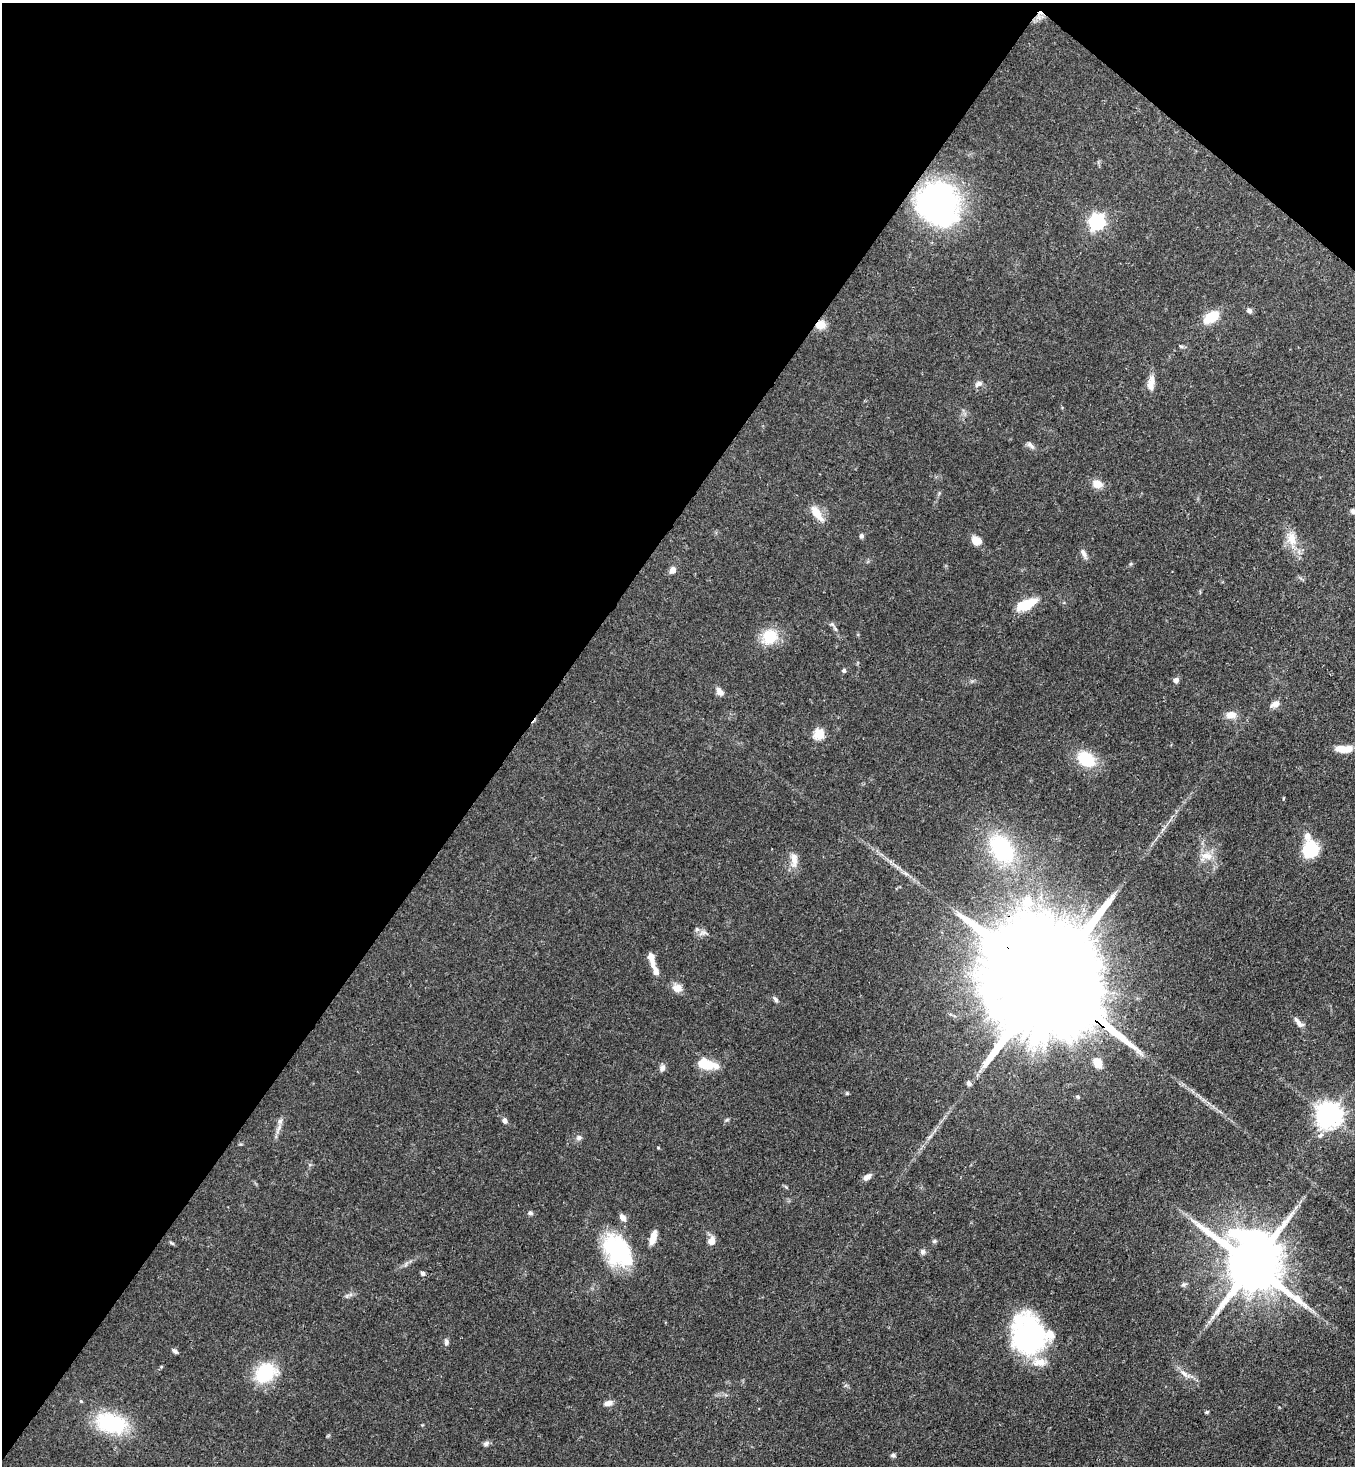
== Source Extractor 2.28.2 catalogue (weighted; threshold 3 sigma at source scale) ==
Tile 2 of 4 x 4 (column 2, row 1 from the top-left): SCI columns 1580-2932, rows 4454-5917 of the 6001 x 5979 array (HDU 1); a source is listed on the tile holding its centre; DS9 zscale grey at full resolution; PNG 1357 x 1468 px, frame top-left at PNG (2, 3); no overlay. Shown black and unused: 41% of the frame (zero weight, under 3 of 4 exposures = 7% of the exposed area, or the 3 px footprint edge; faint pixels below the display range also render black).
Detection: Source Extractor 2.28.2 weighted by HDU 2 'WHT'; one run over the whole footprint, this tile lists its part. Background 0.0827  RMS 0.0039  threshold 0.0174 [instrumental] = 3 sigma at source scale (4.5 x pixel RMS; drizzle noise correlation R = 1.50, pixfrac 1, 0.05/0.05 arcsec/px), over >= 5 px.
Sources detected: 77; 3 inside a brighter listed object's ellipse — not listed separately; the other 74 listed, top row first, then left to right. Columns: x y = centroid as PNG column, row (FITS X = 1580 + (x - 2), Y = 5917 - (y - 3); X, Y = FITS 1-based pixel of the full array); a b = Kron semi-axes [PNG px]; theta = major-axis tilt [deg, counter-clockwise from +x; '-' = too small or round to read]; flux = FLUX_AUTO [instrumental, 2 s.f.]
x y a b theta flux
1039 17 10 7 -48 2.1
938 203 43 39 -56 94
1097 222 7 6 - 110
1249 310 6 5 - 1.3
1211 317 19 11 36 8.8
821 325 13 10 16 4
1151 383 20 8 84 3.9
978 384 11 7 29 1.6
1031 445 13 5 -42 1.4
1097 484 13 10 -17 3.5
1353 511 7 6 - 1
817 513 20 8 -55 6
861 536 6 5 - 0.85
1292 538 19 12 -79 6
976 541 10 8 -22 4.6
1084 553 16 5 -65 1.5
673 570 8 6 58 2.1
1026 605 20 9 24 12
835 629 8 5 -54 1
769 637 23 20 38 9.9
844 670 5 4 - 0.87
1176 680 6 5 - 1.6
720 691 12 8 -43 2
1275 704 11 7 24 2.4
1231 715 14 9 3 3.3
819 734 5 5 - 28
1343 749 21 8 -1 6.2
1086 759 16 12 -32 18
1307 836 12 9 -80 2.7
1002 849 38 25 -53 35
1310 850 13 11 77 23
1207 856 19 10 -9 4.4
794 860 22 9 -89 3.9
697 929 7 5 -43 0.83
702 933 12 4 24 1.3
651 956 8 6 -75 2.9
656 971 12 6 -75 2.5
1049 982 76 23 -40 26000
677 988 13 10 -35 3.2
776 1000 9 5 -59 0.96
1299 1024 14 7 -39 2.1
1097 1062 12 9 -62 4.7
706 1064 22 10 -16 10
662 1068 9 7 61 1.5
969 1083 7 6 - 1.3
847 1093 5 4 - 0.44
1328 1115 8 8 - 410
505 1120 7 6 - 1.3
280 1121 7 7 - 1.2
1320 1135 10 7 40 1.6
579 1138 8 7 - 1.3
867 1177 11 6 36 1.9
786 1187 6 4 -46 0.48
530 1213 7 5 -8 0.87
623 1218 8 6 -52 2.4
653 1237 17 7 73 3.7
712 1241 10 8 74 3
934 1241 6 5 - 0.74
617 1250 40 26 -54 36
923 1252 7 6 - 1.2
1252 1265 19 16 -52 3000
423 1273 6 5 - 1.1
1184 1284 8 6 12 0.89
1028 1335 41 31 -78 64
446 1342 8 6 -90 1
175 1351 8 4 -34 1
265 1373 25 19 32 19
1184 1374 18 6 -35 2.8
81 1401 5 4 - 0.45
608 1403 11 7 15 2.2
1207 1412 5 3 - 0.59
111 1423 34 21 -15 30
486 1443 9 6 32 1.1
893 1455 7 5 -10 0.81
Overlapping masked pixels (flux is a lower limit): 5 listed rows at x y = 1039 17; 938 203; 821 325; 1049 982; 1252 1265
Isophote crosses this tile's border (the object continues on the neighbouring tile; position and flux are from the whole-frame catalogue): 1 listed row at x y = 1353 511